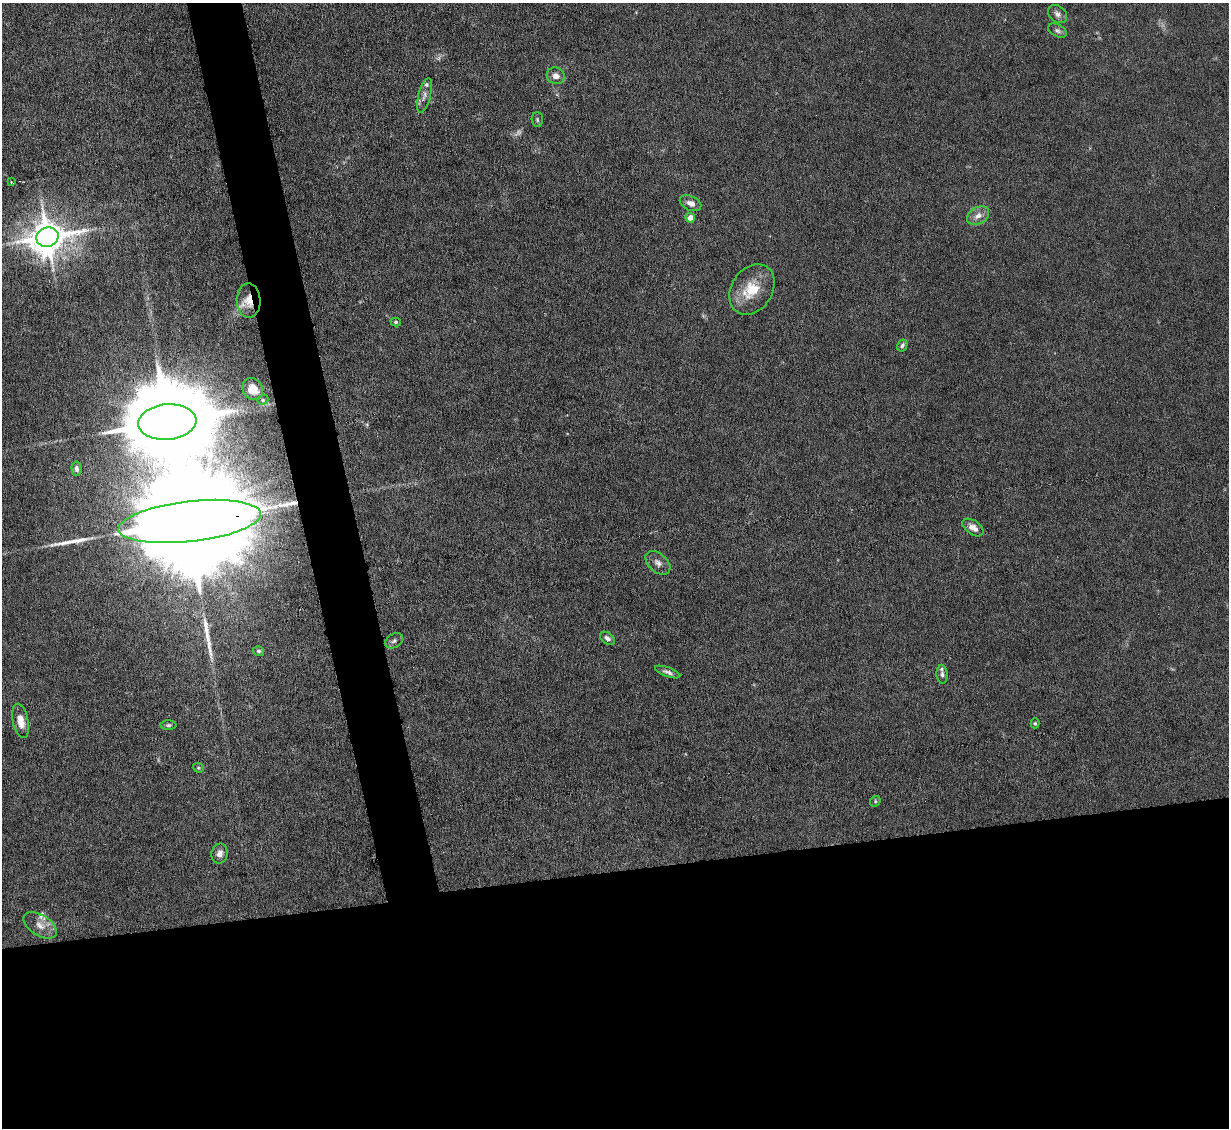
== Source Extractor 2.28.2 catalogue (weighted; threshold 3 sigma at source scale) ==
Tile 15 of 4 x 4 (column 3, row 4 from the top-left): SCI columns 2456-3682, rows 250-1375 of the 4910 x 4886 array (HDU 1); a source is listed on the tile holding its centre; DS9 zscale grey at full resolution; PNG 1231 x 1130 px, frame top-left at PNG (2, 3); each listed source drawn as its Kron ellipse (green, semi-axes under 4 px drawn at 4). Shown black and unused: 26% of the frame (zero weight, under 4 of 8 exposures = <1% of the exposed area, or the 3 px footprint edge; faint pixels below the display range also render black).
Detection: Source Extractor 2.28.2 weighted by HDU 2 'WHT'; one run over the whole footprint, this tile lists its part. Background 0.0668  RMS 0.0031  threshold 0.0126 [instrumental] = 3 sigma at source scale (4.09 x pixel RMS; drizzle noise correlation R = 1.36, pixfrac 0.8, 0.05/0.05 arcsec/px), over >= 5 px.
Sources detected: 40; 2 too faint to see at this stretch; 2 long thin detections or spike segments (spike, bleed or trail) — neither listed nor drawn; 3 inside a brighter listed object's ellipse — not listed separately; the other 33 listed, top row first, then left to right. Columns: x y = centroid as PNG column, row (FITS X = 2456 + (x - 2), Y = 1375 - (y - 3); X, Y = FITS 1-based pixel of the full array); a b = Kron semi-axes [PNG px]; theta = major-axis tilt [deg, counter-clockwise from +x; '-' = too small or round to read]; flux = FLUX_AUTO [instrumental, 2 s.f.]
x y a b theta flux
1057 14 10 8 -40 1.3
1058 31 10 6 -26 0.89
556 76 9 8 - 1.9
424 95 18 6 75 1.6
537 120 7 5 -87 0.54
11 182 3 3 - 0.24
691 203 11 7 -24 1.7
978 216 12 8 30 2.3
690 218 5 5 - 2.5
47 237 11 9 15 720
752 289 27 20 57 9
249 301 17 12 -89 4.4
396 322 5 4 - 0.47
902 345 6 4 61 0.69
253 389 11 9 -58 5.3
263 400 6 4 21 0.4
167 422 29 18 5 6400
76 469 7 5 -86 0.82
190 521 72 20 7 22000
973 527 12 7 -35 2.2
658 563 14 9 -41 1.7
607 638 8 5 -37 1.1
394 641 10 6 30 0.86
259 651 5 4 - 0.53
668 672 13 4 -20 1
942 674 9 5 -87 0.77
21 721 17 8 -78 3.4
1035 723 5 4 - 0.38
168 725 8 4 1 0.57
198 768 6 4 -21 0.39
875 801 5 5 - 0.39
220 854 10 8 77 1.8
40 925 18 10 -33 3
Overlapping masked pixels (flux is a lower limit): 2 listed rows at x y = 249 301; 190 521